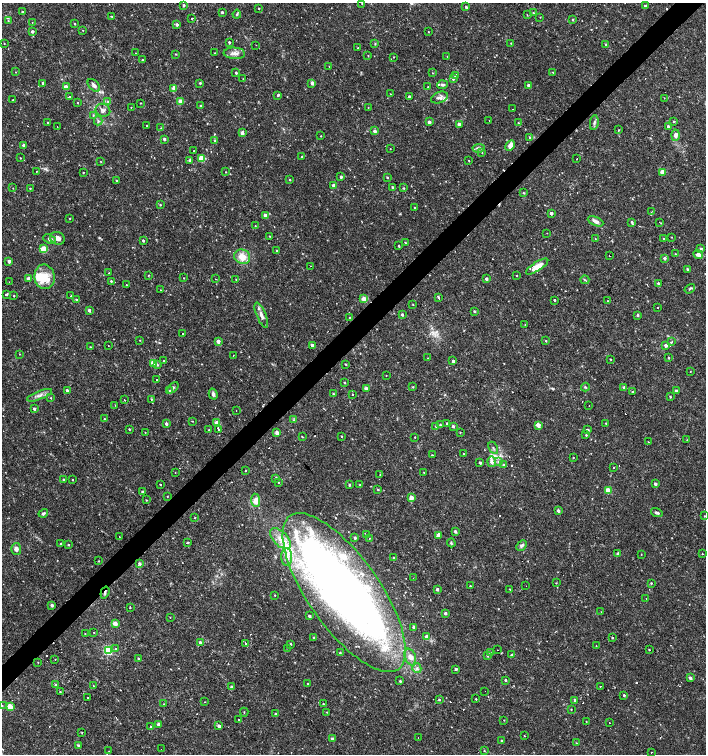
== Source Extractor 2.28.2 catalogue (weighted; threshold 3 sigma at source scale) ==
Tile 10 of 4 x 4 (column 2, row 3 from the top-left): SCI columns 1620-3027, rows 1505-3007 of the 5991 x 6017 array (HDU 1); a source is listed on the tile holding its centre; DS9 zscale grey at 2 x 2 block average (1 PNG px = mean of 2 x 2 image px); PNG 708 x 756 px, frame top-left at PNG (2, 3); each listed source drawn as its Kron ellipse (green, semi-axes under 4 px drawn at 4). Shown black and unused: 4% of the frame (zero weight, under 2 of 3 exposures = <1% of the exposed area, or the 3 px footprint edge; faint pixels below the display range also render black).
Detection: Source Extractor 2.28.2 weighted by HDU 2 'WHT'; one run over the whole footprint, this tile lists its part. Background 0.0173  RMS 0.0019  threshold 0.00854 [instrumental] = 3 sigma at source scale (4.5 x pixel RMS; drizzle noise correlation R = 1.50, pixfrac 1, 0.0396/0.0396 arcsec/px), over >= 5 px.
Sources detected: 442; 3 inside a brighter object's white glare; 37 cosmic-ray / hot-pixel residue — neither listed nor drawn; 14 inside a brighter listed object's ellipse — not listed separately; the other 388 listed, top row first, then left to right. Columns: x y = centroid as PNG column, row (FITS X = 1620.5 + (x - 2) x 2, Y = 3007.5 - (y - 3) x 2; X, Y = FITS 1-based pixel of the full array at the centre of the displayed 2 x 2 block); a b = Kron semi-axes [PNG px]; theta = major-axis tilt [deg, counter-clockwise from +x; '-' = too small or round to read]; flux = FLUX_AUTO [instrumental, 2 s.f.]
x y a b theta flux
362 4 2 2 - 0.16
184 5 2 2 - 0.81
645 6 2 2 - 1.3
466 7 2 2 - 0.91
259 8 2 2 - 0.38
22 12 2 2 - 0.48
222 12 2 2 - 0.88
533 13 2 2 - 0.4
237 14 4 3 - 0.57
527 15 2 2 - 0.27
112 16 3 2 - 0.31
540 17 2 2 - 0.17
192 18 2 2 - 0.61
572 19 3 2 - 0.44
8 21 3 3 - 0.43
32 22 2 2 - 0.17
74 24 2 2 - 0.42
177 24 2 2 - 1.5
83 30 2 2 - 0.16
32 31 3 2 - 1.3
428 32 2 2 - 0.19
229 42 2 2 - 0.8
4 43 2 2 - 0.22
375 43 3 2 - 0.28
511 43 3 2 - 0.17
256 45 2 2 - 0.18
606 45 4 3 - 0.5
358 48 2 2 - 0.34
135 53 2 2 - 0.29
214 53 2 2 - 0.15
234 53 11 5 -4 2.3
176 54 3 3 - 0.29
368 55 3 2 - 0.27
393 57 2 2 - 0.19
447 57 2 2 - 0.24
142 60 2 2 - 0.4
329 66 2 2 - 0.13
15 72 2 2 - 0.19
553 72 2 2 - 0.28
236 73 3 2 - 0.62
433 73 3 2 - 0.2
455 75 2 2 - 1.3
243 79 2 2 - 0.19
453 79 3 2 - 0.71
43 83 2 2 - 1.1
200 83 2 2 - 0.54
312 83 3 2 - 1.7
94 85 7 5 -48 1.6
442 85 5 4 - 0.99
528 85 2 2 - 1.1
66 87 3 2 - 3.3
428 87 2 2 - 0.27
174 88 3 2 - 6
390 94 2 2 - 0.25
278 95 2 2 - 0.79
409 96 2 2 - 1.5
69 97 3 2 - 0.49
439 98 9 5 21 1.7
664 98 2 2 - 0.17
13 100 2 2 - 0.27
181 101 3 2 - 5.7
108 102 4 3 - 0.57
78 103 2 2 - 0.39
140 103 2 2 - 0.26
201 106 2 2 - 0.79
131 107 2 2 - 0.2
368 107 2 2 - 0.21
512 109 2 2 - 0.29
103 110 7 6 - 1.4
93 115 4 3 - 0.49
489 120 2 2 - 0.4
98 121 4 3 - 0.62
674 121 2 2 - 0.49
47 122 2 2 - 0.27
429 122 2 2 - 2
518 123 2 2 - 0.25
594 123 7 3 82 1.1
459 124 2 2 - 2.8
147 125 2 2 - 0.39
668 126 2 2 - 0.73
57 127 2 2 - 0.25
161 128 2 2 - 0.22
619 130 2 2 - 0.2
375 131 2 2 - 2.4
242 133 2 2 - 3
675 135 5 4 - 1.7
321 136 2 2 - 0.24
529 137 3 3 - 0.43
164 139 3 2 - 1.2
215 141 4 3 - 0.44
23 145 3 2 - 1.3
510 145 5 3 - 3
479 148 6 3 8 0.91
390 149 2 2 - 0.2
194 151 2 2 - 1.4
482 153 2 2 - 0.19
302 157 2 2 - 0.45
20 158 2 2 - 0.24
202 159 3 3 - 13
577 159 2 2 - 1
190 160 3 3 - 0.8
469 161 2 2 - 0.27
101 162 3 2 - 0.21
36 171 2 2 - 0.34
83 172 2 2 - 0.36
226 172 2 2 - 0.17
663 172 3 2 - 6.3
341 177 2 2 - 0.82
387 177 2 2 - 0.46
290 179 3 2 - 0.39
117 180 3 2 - 0.37
333 185 2 2 - 1.5
13 188 2 2 - 0.14
30 188 2 2 - 0.34
393 188 2 2 - 1.9
403 188 3 3 - 0.4
524 193 3 3 - 0.43
160 205 2 2 - 0.44
415 208 2 2 - 0.35
651 212 3 2 - 0.59
551 213 2 2 - 1.7
266 216 3 2 - 3.7
70 218 2 2 - 0.22
595 221 8 3 -25 1.9
632 222 4 3 - 0.75
659 222 2 2 - 0.47
255 226 2 2 - 0.21
547 233 2 2 - 0.13
269 236 2 2 - 0.23
671 237 2 2 - 0.22
57 238 7 6 - 2.2
49 239 6 4 -22 1.1
595 239 3 2 - 0.23
663 239 2 2 - 0.26
143 241 3 2 - 0.63
405 243 2 2 - 0.36
399 246 2 2 - 0.48
44 249 3 3 - 14
701 249 3 2 - 0.99
277 251 2 2 - 0.36
675 254 3 2 - 0.25
698 254 5 4 - 1.9
610 255 2 2 - 2.1
242 257 8 7 - 5.3
664 258 2 2 - 1.4
9 261 2 2 - 2.1
310 266 2 2 - 0.68
537 266 13 4 33 4.9
687 269 4 2 - 0.43
108 273 2 2 - 0.24
148 275 2 2 - 0.24
517 275 2 2 - 0.22
45 277 12 10 -81 6
183 278 2 2 - 0.17
28 279 3 2 - 2.3
216 279 3 2 - 0.37
486 279 2 2 - 1.4
236 280 3 3 - 0.36
585 280 4 2 - 0.43
111 281 2 2 - 0.55
9 282 2 2 - 0.26
658 283 3 3 - 1.1
126 285 2 2 - 0.17
690 289 5 2 - 0.54
160 290 2 2 - 0.18
6 294 4 2 - 0.54
14 296 2 2 - 0.35
71 296 3 2 - 0.27
438 297 3 2 - 3.3
76 299 3 2 - 0.55
364 299 3 2 - 8.3
554 300 2 2 - 2.5
607 301 2 2 - 0.18
413 304 2 2 - 0.25
657 308 2 2 - 0.88
89 310 2 2 - 1.8
474 311 2 2 - 0.58
261 315 13 5 -67 2.5
402 315 2 2 - 0.77
638 315 2 2 - 0.91
350 318 2 2 - 0.78
525 325 2 2 - 0.53
182 334 2 2 - 0.79
140 340 2 2 - 0.16
218 341 2 2 - 3.4
546 341 2 2 - 0.35
671 342 3 2 - 0.7
312 345 2 2 - 1.6
666 345 2 2 - 1.8
108 346 2 2 - 0.14
90 347 3 2 - 0.22
19 354 3 2 - 0.17
233 355 2 2 - 0.18
428 358 2 2 - 0.21
668 358 2 2 - 0.48
610 359 2 2 - 0.3
164 361 2 2 - 0.29
453 361 2 2 - 1.3
153 363 3 3 - 7.9
345 364 2 2 - 0.39
157 365 3 3 - 0.55
690 371 2 2 - 0.15
386 375 2 2 - 0.2
157 379 2 2 - 0.42
345 382 2 2 - 0.39
413 387 3 3 - 0.37
585 387 4 3 - 0.48
624 387 3 2 - 1.1
173 388 7 3 46 0.72
366 389 2 2 - 3.4
67 390 2 2 - 1.4
170 391 4 4 - 1.2
676 391 2 2 - 1.4
632 392 2 2 - 0.51
213 394 5 4 - 1.3
333 394 3 3 - 0.4
352 394 2 2 - 6.5
39 395 13 3 22 2
670 397 3 2 - 0.41
51 398 2 2 - 0.27
152 399 2 2 - 0.37
124 400 2 2 - 0.22
115 405 3 2 - 0.2
589 405 2 2 - 0.61
34 409 2 2 - 1.5
236 411 2 2 - 0.36
104 419 2 2 - 0.47
294 420 3 2 - 0.34
192 421 2 2 - 0.2
217 422 2 2 - 3.4
166 423 2 2 - 1.5
447 423 3 2 - 0.78
606 423 2 2 - 0.37
440 425 2 2 - 0.52
538 425 2 2 - 5.6
453 426 2 2 - 0.97
436 427 2 2 - 0.33
129 429 2 2 - 0.4
218 429 2 2 - 5.1
209 430 2 2 - 0.27
587 430 2 2 - 1.6
145 432 2 2 - 0.15
460 432 2 2 - 0.24
277 433 2 2 - 3
586 435 2 2 - 0.32
341 436 2 2 - 0.31
302 437 2 2 - 0.35
415 437 2 2 - 0.24
687 440 2 2 - 0.17
648 442 2 2 - 0.26
493 448 7 2 -61 0.59
463 454 2 2 - 0.22
432 455 2 2 - 0.33
573 458 2 2 - 0.22
498 461 3 2 - 0.38
492 462 5 3 - 2.5
480 463 2 2 - 1
504 465 3 3 - 0.44
613 468 2 2 - 0.21
245 471 2 2 - 0.4
175 472 2 2 - 0.19
424 472 2 2 - 0.18
380 475 2 2 - 0.51
276 478 3 3 - 0.5
64 480 2 2 - 1.5
72 480 2 2 - 1.4
278 482 2 2 - 0.28
655 484 2 2 - 1.6
161 485 2 2 - 1.8
349 485 3 2 - 0.52
360 485 2 2 - 0.27
378 489 3 2 - 0.42
608 490 3 2 - 9.8
142 492 2 2 - 0.68
167 496 2 2 - 0.24
411 498 2 2 - 4.2
146 500 2 2 - 0.28
256 500 7 4 -82 3.4
558 511 2 2 - 1.4
43 513 5 3 - 0.93
657 513 6 3 -18 0.91
704 516 3 2 - 0.25
195 518 3 2 - 0.26
455 531 2 2 - 1.3
367 535 2 2 - 0.23
438 535 3 2 - 2
119 536 2 2 - 0.64
355 538 2 2 - 0.99
369 538 2 2 - 0.62
281 539 13 7 -44 4.9
188 542 2 2 - 0.5
451 543 4 3 - 0.51
61 544 2 2 - 0.74
69 545 2 2 - 2.5
522 545 6 4 46 0.97
16 549 6 5 - 1.9
702 553 2 2 - 1.2
618 554 2 2 - 1.9
641 554 2 2 - 0.16
287 557 9 5 -87 3.1
394 558 2 2 - 0.47
99 561 2 2 - 0.23
140 563 2 2 - 1.9
413 578 2 2 - 0.16
556 583 2 2 - 0.23
651 583 3 2 - 0.36
470 586 2 2 - 0.34
526 586 2 2 - 0.74
437 589 2 2 - 1.4
510 589 2 2 - 0.33
105 592 6 3 72 0.87
344 593 94 35 -55 310
275 595 2 2 - 0.25
646 599 2 2 - 0.14
52 605 2 2 - 1.4
130 607 2 2 - 2.2
601 612 2 2 - 0.15
445 613 2 2 - 1.4
309 616 2 2 - 1.2
170 618 2 2 - 0.28
115 623 3 3 - 2.9
414 627 2 2 - 1.4
94 632 2 2 - 0.25
85 634 2 2 - 0.36
426 637 3 2 - 2.1
314 638 3 2 - 0.61
612 638 2 2 - 0.42
200 642 2 2 - 1.5
246 643 2 2 - 0.93
290 644 3 2 - 0.45
596 646 3 2 - 0.17
288 648 2 2 - 0.89
116 649 2 2 - 0.69
108 650 3 3 - 42
498 650 2 2 - 0.21
649 650 2 2 - 0.93
340 653 3 2 - 0.38
490 653 3 3 - 0.45
487 655 2 2 - 0.99
511 655 3 3 - 0.48
410 657 9 5 -68 2.7
138 658 3 2 - 0.36
55 660 2 2 - 0.4
38 662 2 2 - 0.16
417 668 5 4 - 1.3
456 669 2 2 - 1.2
690 678 3 2 - 1.8
505 680 2 2 - 0.8
400 681 2 2 - 0.59
307 684 2 2 - 0.35
56 685 3 3 - 0.94
93 686 2 2 - 0.17
600 686 2 2 - 0.76
231 687 3 2 - 1.3
485 691 2 2 - 0.41
60 692 2 2 - 0.32
624 695 2 2 - 0.61
88 697 2 2 - 0.2
476 699 2 2 - 1.4
439 700 3 2 - 0.44
575 700 2 2 - 1.3
205 702 2 2 - 0.23
163 704 2 2 - 0.25
323 704 2 2 - 4.3
2 705 3 3 - 0.32
10 707 3 3 - 13
571 709 2 2 - 0.24
244 712 4 2 - 0.29
327 712 2 2 - 0.2
276 714 2 2 - 1.4
238 720 2 2 - 1.8
504 720 2 2 - 0.2
586 721 2 2 - 0.21
609 723 2 2 - 0.24
159 724 3 2 - 1.5
151 726 2 2 - 1
219 726 3 2 - 1.8
82 733 2 2 - 0.25
524 736 2 2 - 0.26
418 738 2 2 - 3
332 739 3 2 - 2.1
502 741 3 3 - 0.51
576 743 2 2 - 0.2
78 746 3 3 - 1.1
161 749 2 2 - 0.68
109 751 2 2 - 0.24
484 751 2 2 - 0.27
651 752 2 2 - 0.29
Overlapping masked pixels (flux is a lower limit): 2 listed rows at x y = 610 255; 105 592
Isophote crosses this tile's border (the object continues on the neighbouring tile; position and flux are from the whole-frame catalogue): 1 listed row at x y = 2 705
Diffuse or blended objects may show on this block-average render without a row.